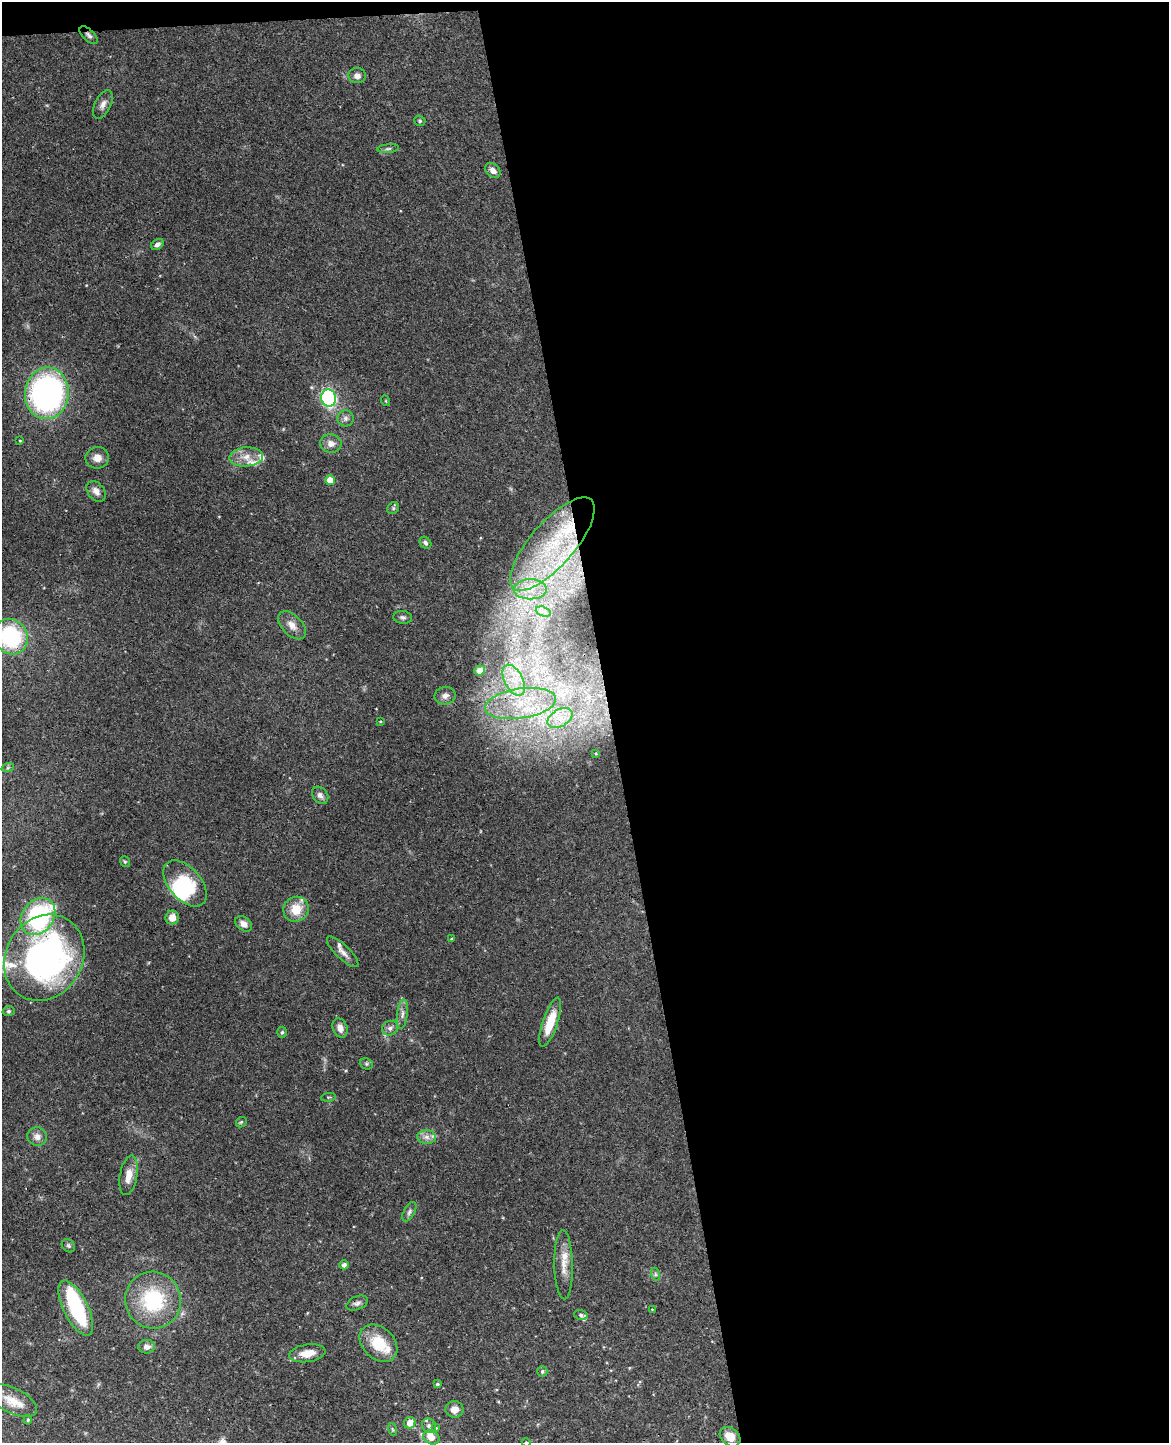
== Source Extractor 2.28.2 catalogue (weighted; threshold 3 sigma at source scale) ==
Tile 4 of 4 x 3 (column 4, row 1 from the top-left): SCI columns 3558-4724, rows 3026-4466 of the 4783 x 4717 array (HDU 1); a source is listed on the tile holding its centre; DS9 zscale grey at full resolution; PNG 1171 x 1445 px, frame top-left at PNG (2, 2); each listed source drawn as its Kron ellipse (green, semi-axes under 4 px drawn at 4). Shown black and unused: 48% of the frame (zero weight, under 3 of 4 exposures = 6% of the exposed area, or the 3 px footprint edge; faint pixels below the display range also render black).
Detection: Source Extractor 2.28.2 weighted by HDU 2 'WHT'; one run over the whole footprint, this tile lists its part. Background 0.0784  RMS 0.0036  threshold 0.0162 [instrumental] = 3 sigma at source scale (4.5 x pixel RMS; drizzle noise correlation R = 1.50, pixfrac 1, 0.05/0.05 arcsec/px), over >= 5 px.
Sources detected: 96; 2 inside a brighter object's white glare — neither listed nor drawn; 14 inside a brighter listed object's ellipse — not listed separately; the other 80 listed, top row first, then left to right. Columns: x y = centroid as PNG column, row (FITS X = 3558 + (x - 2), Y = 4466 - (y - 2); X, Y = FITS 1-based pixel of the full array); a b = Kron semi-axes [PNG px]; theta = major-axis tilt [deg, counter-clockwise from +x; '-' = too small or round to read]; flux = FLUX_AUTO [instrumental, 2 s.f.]
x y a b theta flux
89 35 11 5 -44 1.1
357 76 8 7 - 1.9
103 104 15 8 64 2.1
420 121 5 5 - 0.56
388 149 11 4 5 0.85
493 170 8 6 -43 2
157 244 7 5 37 1.2
47 393 26 22 83 110
329 398 8 7 - 54
386 401 5 3 - 0.32
345 418 8 8 - 1.3
20 441 4 4 - 0.38
331 443 10 9 - 2.3
246 457 17 9 4 4.2
97 458 12 10 7 2.9
330 480 5 5 - 6.5
96 491 11 8 -51 2.2
393 508 6 5 - 0.63
425 543 6 5 - 0.87
552 544 59 22 49 38
530 589 16 10 0 6.1
543 611 8 4 -19 1.3
403 617 9 6 -7 1.2
292 625 17 10 -46 3.2
11 637 18 16 -56 36
480 670 5 5 - 2
514 680 17 9 -63 5.6
445 696 10 9 - 1.9
521 703 36 15 9 18
560 718 13 8 30 3.8
380 721 4 2 - 0.29
596 753 3 3 - 0.34
8 767 6 4 20 0.58
320 795 9 7 -50 1.5
125 862 6 4 -53 0.5
185 883 27 16 -49 18
296 909 13 12 - 6.7
38 917 20 15 52 50
172 917 7 6 - 3.5
244 924 9 6 -39 2.1
451 939 3 3 - 0.31
343 952 21 7 -44 2.4
44 958 45 38 58 120
9 1011 6 5 - 0.64
402 1014 15 5 83 1.7
550 1022 26 7 72 8.5
340 1028 10 7 -69 2.7
390 1028 8 7 - 1.4
282 1032 5 5 - 0.6
366 1064 7 5 -21 0.64
328 1097 8 3 5 0.41
241 1122 6 4 43 0.52
37 1137 10 9 - 2.2
427 1137 9 7 -1 1.8
129 1175 20 8 80 4.4
409 1212 11 5 61 1.1
68 1246 7 6 - 0.82
344 1265 4 4 - 1.2
564 1265 34 9 -89 5.2
655 1274 6 4 -72 0.67
153 1300 28 28 - 27
357 1303 11 6 23 1.3
76 1308 30 12 -63 29
652 1309 3 2 - 0.22
581 1315 7 5 -16 0.95
378 1343 21 15 -44 12
147 1347 8 7 - 2
307 1353 18 9 9 4.6
542 1371 5 5 - 0.75
438 1384 4 4 - 0.63
12 1401 26 12 -26 6.3
454 1409 9 8 - 3
28 1420 5 4 - 0.51
410 1423 6 5 - 3.7
429 1426 8 6 -52 1.6
436 1428 4 4 - 0.36
392 1429 6 4 -71 0.53
431 1437 8 6 -30 3.6
730 1437 11 8 -40 4.2
526 1442 4 3 - 0.34
Overlapping masked pixels (flux is a lower limit): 3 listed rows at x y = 89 35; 47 393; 44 958
Isophote crosses this tile's border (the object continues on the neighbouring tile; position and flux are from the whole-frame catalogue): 2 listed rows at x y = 11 637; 526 1442